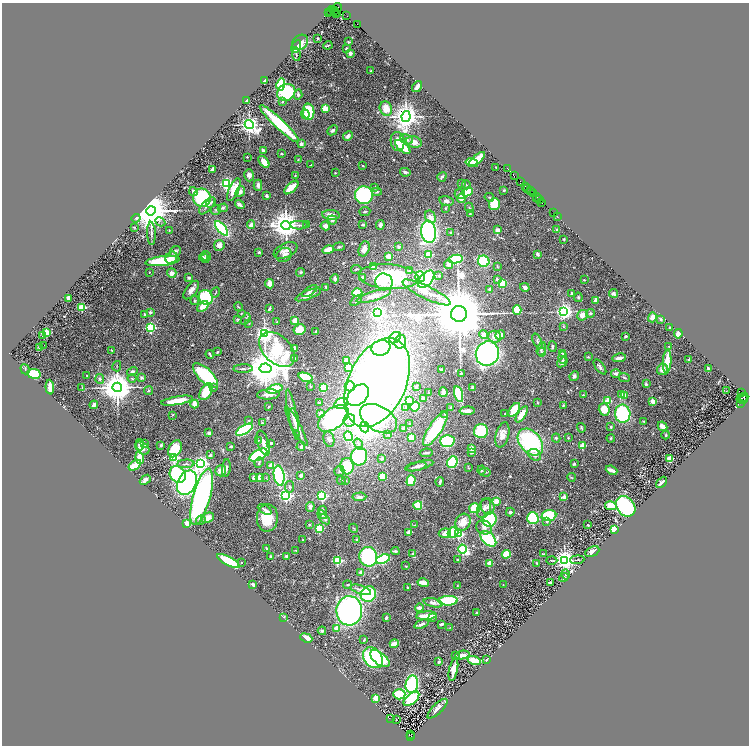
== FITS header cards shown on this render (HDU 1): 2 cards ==
NAXIS1  =                 1493
NAXIS2  =                 1487

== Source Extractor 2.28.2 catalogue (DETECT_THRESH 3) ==
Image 1493 x 1487 px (HDU 1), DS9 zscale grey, zoomed out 1/2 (1 PNG px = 2 x 2 image px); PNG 751 x 748 px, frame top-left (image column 1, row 1486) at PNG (2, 3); each listed source drawn as its Kron ellipse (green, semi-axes under 4 px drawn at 4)
Background 0.618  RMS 0.034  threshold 0.102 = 3 sigma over >= 5 px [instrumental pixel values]
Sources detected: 614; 36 cannot appear on this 1/2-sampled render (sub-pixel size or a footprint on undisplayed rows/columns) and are neither listed nor drawn; of the other 578, the 500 brightest by FLUX_AUTO listed and drawn (78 fainter detections omitted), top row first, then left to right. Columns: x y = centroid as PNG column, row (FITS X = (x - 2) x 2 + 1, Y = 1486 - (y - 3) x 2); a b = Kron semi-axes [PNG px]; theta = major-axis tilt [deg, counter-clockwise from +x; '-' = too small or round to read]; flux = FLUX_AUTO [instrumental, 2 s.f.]
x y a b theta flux
337 7 4 2 - 31
332 10 3 2 - 42
335 11 3 2 - 930
331 12 3 1 - 130
328 13 4 2 - 130
335 13 2 2 - 810
337 13 3 3 - 270
347 16 2 1 - 19
357 25 3 1 - 21
318 38 2 2 - 18
300 42 9 7 39 93
348 42 3 2 - 5.9
328 45 4 2 - 6.1
296 46 7 3 63 48
346 49 3 3 - 11
350 53 2 2 - 74
296 54 7 3 -83 11
371 71 2 2 - 5.3
265 80 3 2 - 20
281 85 6 4 77 380
417 86 6 3 55 40
286 92 9 8 - 460
298 95 5 4 - 13
247 101 3 3 - 17
282 101 4 3 - 8.1
325 108 3 2 - 210
386 109 7 6 - 84
309 112 8 5 -85 200
305 114 5 4 - 29
406 117 5 4 - 9400
279 124 26 5 -43 440
249 125 4 4 - 4500
332 130 5 4 - 13
348 136 5 4 - 20
407 139 6 4 -23 19
398 141 9 7 -81 67
414 142 8 6 -17 53
301 144 2 2 - 62
403 147 9 4 -42 210
263 150 4 3 - 14
281 154 3 3 - 5.9
247 157 2 2 - 4.7
298 159 3 2 - 5.5
477 159 10 3 40 120
264 162 7 3 -52 85
472 163 6 3 -14 180
310 165 2 2 - 4.3
363 166 2 2 - 11
496 167 2 2 - 4.2
213 169 4 3 - 37
507 169 2 1 - 75
405 172 5 3 - 14
335 173 2 2 - 12
249 175 6 5 - 22
295 176 4 3 - 5.1
514 176 4 2 - 150
442 177 5 3 - 11
520 181 2 1 - 62
227 184 3 3 - 1800
462 184 2 2 - 17
258 185 6 3 87 19
466 185 4 3 - 6.4
525 186 2 1 - 58
375 187 3 3 - 7.7
291 188 9 4 43 130
527 188 3 2 - 140
234 190 12 5 66 94
504 190 3 2 - 5.3
193 191 4 3 - 25
531 191 3 1 - 86
240 192 6 4 50 21
377 192 5 3 - 8.8
468 192 5 4 - 140
460 194 5 5 - 27
533 194 4 1 - 290
364 195 9 9 - 640
267 196 3 3 - 13
489 197 5 3 - 7
202 198 9 9 - 400
461 198 4 4 - 38
537 198 4 1 - 55
539 200 4 1 - 160
446 201 7 5 -13 22
211 202 6 3 47 13
542 203 2 1 - 48
494 204 6 5 - 150
240 205 5 2 - 16
207 206 10 5 49 26
223 208 5 4 - 11
445 208 3 2 - 6.9
469 208 5 3 - 7.6
216 210 5 5 - 11
151 211 5 4 - 31000
365 211 5 2 - 7.3
553 213 3 2 - 23
470 214 4 3 - 5.8
331 215 9 5 -5 41
557 216 2 1 - 36
430 217 6 5 - 33
136 218 4 4 - 12
332 220 5 4 - 13
160 222 5 2 - 9.7
251 224 4 3 - 32
306 224 4 3 - 6.5
286 225 4 4 - 11000
299 225 9 3 0 16
363 225 3 2 - 12
380 225 5 4 - 21
325 226 4 4 - 21
134 227 3 3 - 4.1
222 228 9 4 -49 680
169 230 2 2 - 4.1
497 230 4 4 - 26
557 230 4 3 - 5.1
429 232 11 7 -83 1600
151 233 11 2 -88 17
450 233 2 2 - 21
564 239 2 2 - 5.2
219 245 5 5 - 40
339 247 6 3 2 10
398 247 4 3 - 11
364 249 8 5 68 53
286 250 12 7 24 44
328 250 6 3 15 77
175 252 6 5 - 21
259 252 3 3 - 9.5
429 254 3 2 - 260
537 254 3 3 - 14
284 255 8 6 33 23
206 256 5 4 - 11
389 256 3 2 - 180
203 257 4 3 - 8.9
171 258 6 5 - 42
205 259 4 3 - 6.4
456 259 7 4 9 440
162 261 17 5 7 320
484 261 6 5 - 320
449 264 5 4 - 18
497 266 3 3 - 5.4
374 267 4 3 - 55
356 269 5 3 - 9.6
409 271 2 2 - 17
149 272 2 2 - 4.4
301 272 4 4 - 9.4
172 273 5 4 - 29
439 276 4 3 - 7.7
389 277 30 12 -4 550
420 277 5 5 - 290
189 278 3 2 - 10
362 278 3 3 - 30
335 279 4 4 - 16
426 279 10 6 48 1000
497 279 3 3 - 11
584 280 2 2 - 15
384 282 9 8 - 63
270 284 4 3 - 71
502 284 4 3 - 130
326 287 4 3 - 6.7
525 287 5 3 - 21
489 289 3 3 - 11
191 290 11 5 52 33
310 291 9 3 34 20
427 292 26 6 -25 96
215 293 5 2 - 5.6
357 293 5 4 - 240
572 293 3 2 - 15
613 293 4 3 - 23
308 295 14 4 21 57
374 296 18 5 17 44
206 297 8 6 -53 420
578 297 5 3 - 7.1
68 298 3 3 - 31
596 300 4 3 - 29
195 301 4 3 - 7.2
356 301 7 3 33 9.3
203 306 7 4 39 57
82 307 3 3 - 370
239 307 5 2 - 4.7
269 309 4 2 - 11
517 310 5 3 - 190
150 312 2 2 - 34
378 312 3 3 - 2400
563 312 4 3 - 2700
590 313 4 4 - 11
144 314 2 2 - 22
241 314 3 2 - 4.3
459 314 8 8 - 83000
582 315 5 5 - 47
652 317 5 4 - 34
246 319 6 3 62 9.6
661 319 4 3 - 6.8
238 320 4 3 - 6
295 321 3 3 - 72
277 322 3 3 - 5
249 323 2 2 - 8.1
563 326 4 3 - 7.4
151 328 3 3 - 910
669 328 2 2 - 7.8
299 329 6 5 - 97
316 332 3 2 - 20
46 333 3 2 - 310
264 334 4 4 - 3500
678 334 5 3 - 39
43 335 4 2 - 9.4
484 335 5 4 - 34
500 335 5 4 - 46
626 336 2 2 - 15
495 337 6 6 - 48
395 338 6 5 - 150
537 341 8 4 -66 16
400 342 7 5 75 390
44 345 2 1 - 27
552 346 5 3 - 7.4
39 347 2 2 - 10
669 347 4 2 - 4.5
295 348 3 2 - 24
381 348 9 7 18 650
277 349 21 13 -44 570
541 349 7 3 71 14
111 350 3 2 - 5.6
217 352 3 3 - 5.2
542 352 4 4 - 13
563 353 3 3 - 11
210 354 4 2 - 9.3
487 354 12 11 - 1900
588 357 3 3 - 6.1
563 358 6 3 -82 9.7
619 358 7 3 11 35
294 359 2 2 - 59
346 360 3 2 - 86
689 360 3 2 - 11
667 361 11 4 86 140
562 362 6 4 39 26
117 366 5 2 - 4.2
348 367 3 3 - 120
600 367 9 3 -52 19
265 368 6 5 - 26000
25 369 5 2 - 6.3
243 369 10 3 1 15
709 369 4 3 - 15
442 370 4 2 - 11
663 370 5 5 - 47
132 371 5 3 - 14
461 373 3 3 - 6
616 373 5 3 - 15
34 374 7 5 -9 190
87 375 2 2 - 7
205 375 16 7 -44 600
574 376 5 4 - 15
306 377 7 4 -20 260
624 377 5 3 - 7.3
132 378 4 3 - 7.4
142 378 4 3 - 13
100 379 5 3 - 12
377 383 47 29 65 6500
646 384 2 2 - 39
310 386 2 2 - 23
350 386 5 5 - 260
50 387 7 3 -86 53
117 387 5 4 - 16000
213 387 3 3 - 5.2
416 387 4 3 - 9.1
473 387 3 3 - 15
82 388 4 2 - 4.6
323 388 4 3 - 260
275 389 8 4 15 190
149 391 4 3 - 7.4
206 391 9 5 60 170
726 391 2 1 - 25
444 392 5 3 - 26
742 392 2 1 - 23
429 393 3 2 - 5.3
268 394 11 5 2 44
458 394 8 4 -74 300
358 395 13 8 45 1100
583 395 3 2 - 5
622 395 3 2 - 65
625 395 2 2 - 97
742 397 6 3 18 610
424 399 3 3 - 49
409 400 3 3 - 78
743 400 5 2 - 430
177 401 16 3 10 150
608 401 3 3 - 290
653 401 2 2 - 120
319 403 3 3 - 10
341 403 7 5 19 130
537 403 3 3 - 4.7
741 403 3 2 - 34
195 404 4 3 - 64
94 405 4 3 - 29
563 405 4 3 - 5.9
269 406 4 3 - 5.8
406 407 3 3 - 7.9
415 407 5 4 - 170
451 408 4 3 - 16
604 409 6 5 - 110
514 410 8 3 55 260
467 411 7 3 2 43
321 414 4 3 - 50
445 414 3 3 - 8.4
505 414 4 2 - 4.5
522 414 9 4 57 76
623 414 9 8 - 440
172 415 4 2 - 4.1
293 415 26 4 -78 48
333 418 17 10 35 1100
379 419 20 12 -30 350
249 420 3 3 - 6.3
294 420 11 5 -80 30
349 420 6 5 - 32
644 421 4 3 - 5.1
262 423 3 2 - 9.2
410 424 3 3 - 6.1
296 426 22 4 -62 50
662 426 5 3 - 45
364 427 5 4 - 4900
611 427 3 2 - 10
404 428 4 3 - 21
581 428 5 3 - 7.5
435 429 20 6 57 360
244 430 9 4 30 720
481 431 7 7 - 230
209 433 3 3 - 17
388 435 4 3 - 7.9
502 435 13 6 76 50
666 435 4 3 - 9.7
348 436 5 4 - 300
411 438 3 3 - 99
556 438 4 4 - 11
568 438 2 2 - 13
611 438 4 3 - 5.7
329 439 8 5 -76 25
258 440 2 2 - 6.9
447 441 7 6 - 440
530 442 15 10 -49 700
263 443 13 5 -72 44
271 443 4 3 - 11
145 444 4 3 - 11
358 444 6 4 -56 16
140 445 6 3 -82 12
161 445 4 3 - 9
231 446 2 2 - 28
301 446 4 4 - 9.9
582 446 2 2 - 200
142 448 8 5 -42 43
472 448 3 3 - 93
175 449 9 6 62 170
471 452 3 2 - 18
426 453 6 2 8 14
210 455 4 3 - 12
258 455 10 5 29 580
535 455 7 5 -34 29
359 456 9 8 - 530
140 458 6 4 -73 89
174 458 3 3 - 680
382 458 3 3 - 9.3
670 458 3 2 - 270
452 462 6 5 - 490
259 463 5 3 - 8.9
574 463 3 2 - 10
186 464 9 4 3 20
201 464 4 4 - 2800
135 465 7 4 34 130
271 466 4 3 - 56
347 466 8 6 -87 290
420 466 14 3 15 27
416 467 11 3 9 19
226 468 9 3 84 20
468 468 4 2 - 4.4
481 470 4 3 - 11
611 470 6 3 -22 47
221 471 6 5 - 44
339 471 5 5 - 13
485 472 6 3 -4 7.1
178 474 9 7 -48 520
279 476 10 5 -81 730
301 476 3 3 - 27
382 477 4 4 - 130
571 477 4 2 - 4.9
254 478 4 3 - 21
260 478 4 3 - 110
266 478 3 3 - 6.1
145 480 6 4 40 17
341 480 5 3 - 6.4
346 481 2 2 - 5.4
411 481 5 4 - 210
440 482 4 3 - 15
661 482 6 2 47 17
187 483 13 9 62 1200
290 487 6 4 82 14
286 495 3 3 - 1800
322 496 3 3 - 920
202 497 29 8 75 2100
359 497 7 4 5 18
564 497 2 2 - 120
496 501 4 3 - 64
418 505 4 4 - 130
488 506 8 6 -74 28
611 506 6 4 -12 92
625 506 11 8 -48 790
310 507 5 4 - 19
475 508 5 5 - 160
265 509 7 3 -29 20
484 509 10 6 66 32
322 510 4 4 - 14
510 512 4 4 - 11
322 515 5 3 - 13
549 516 7 5 5 400
208 518 7 4 26 62
267 518 14 10 86 190
533 518 6 5 - 270
325 519 6 4 -41 12
201 520 5 4 - 14
490 520 7 7 - 400
546 521 2 2 - 18
463 522 9 7 63 81
187 524 4 3 - 100
309 525 3 2 - 6.7
415 525 3 2 - 5.5
588 525 3 2 - 7.4
484 527 8 6 -31 28
319 528 3 3 - 620
354 528 4 3 - 6.4
614 530 3 3 - 250
409 532 2 2 - 110
445 533 6 4 6 63
453 533 5 5 - 230
458 534 3 3 - 610
488 539 9 6 -45 460
303 540 2 2 - 15
357 540 3 3 - 7.4
266 548 4 2 - 9.2
463 549 4 3 - 940
296 550 2 2 - 8.5
395 551 4 2 - 11
592 551 7 4 27 37
413 554 2 2 - 39
506 554 5 4 - 170
543 554 3 2 - 6
286 556 3 3 - 9.1
271 557 4 3 - 9.5
368 557 10 9 - 530
383 559 7 4 22 450
458 560 4 3 - 5.8
552 560 5 2 - 5.9
565 560 4 3 - 6100
577 560 7 2 5 5.8
228 561 12 4 -28 260
337 561 3 3 - 630
241 562 2 2 - 7.1
489 563 2 2 - 170
537 563 4 3 - 7.9
406 566 4 2 - 4.4
361 573 2 2 - 76
565 574 5 2 - 5.1
564 577 5 3 - 5.9
423 583 6 2 -12 88
550 583 4 2 - 31
253 585 4 2 - 14
347 585 4 2 - 5.7
503 585 2 2 - 4.8
457 586 3 2 - 5.1
407 587 2 2 - 4.5
361 590 11 4 -18 30
368 594 8 7 - 380
448 601 9 5 2 400
433 603 9 4 -13 34
419 608 4 2 - 37
349 611 15 13 88 1700
476 612 3 3 - 4.6
426 616 10 2 4 130
284 617 4 2 - 4.2
432 617 2 2 - 28
386 618 3 2 - 9.9
421 624 7 3 21 21
441 624 4 2 - 12
450 627 3 2 - 4.4
337 628 3 3 - 57
322 631 4 3 - 10
306 638 6 4 -21 58
364 640 3 3 - 8.2
394 644 4 3 - 57
455 655 2 2 - 5.1
462 655 7 3 10 43
373 658 11 8 -50 560
380 659 11 6 -38 300
486 660 4 3 - 6.8
474 661 6 3 -17 170
439 662 2 2 - 9.3
453 669 12 4 78 69
412 684 9 6 79 480
399 694 6 5 - 200
376 698 4 3 - 78
411 699 9 5 41 250
437 709 13 5 45 34
390 719 4 1 - 410
396 720 2 2 - 6.1
410 734 2 1 - 63
410 736 4 3 - 460
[78 fainter detections neither listed nor drawn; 36 sub-pixel or undisplayed-footprint detections neither listed nor drawn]